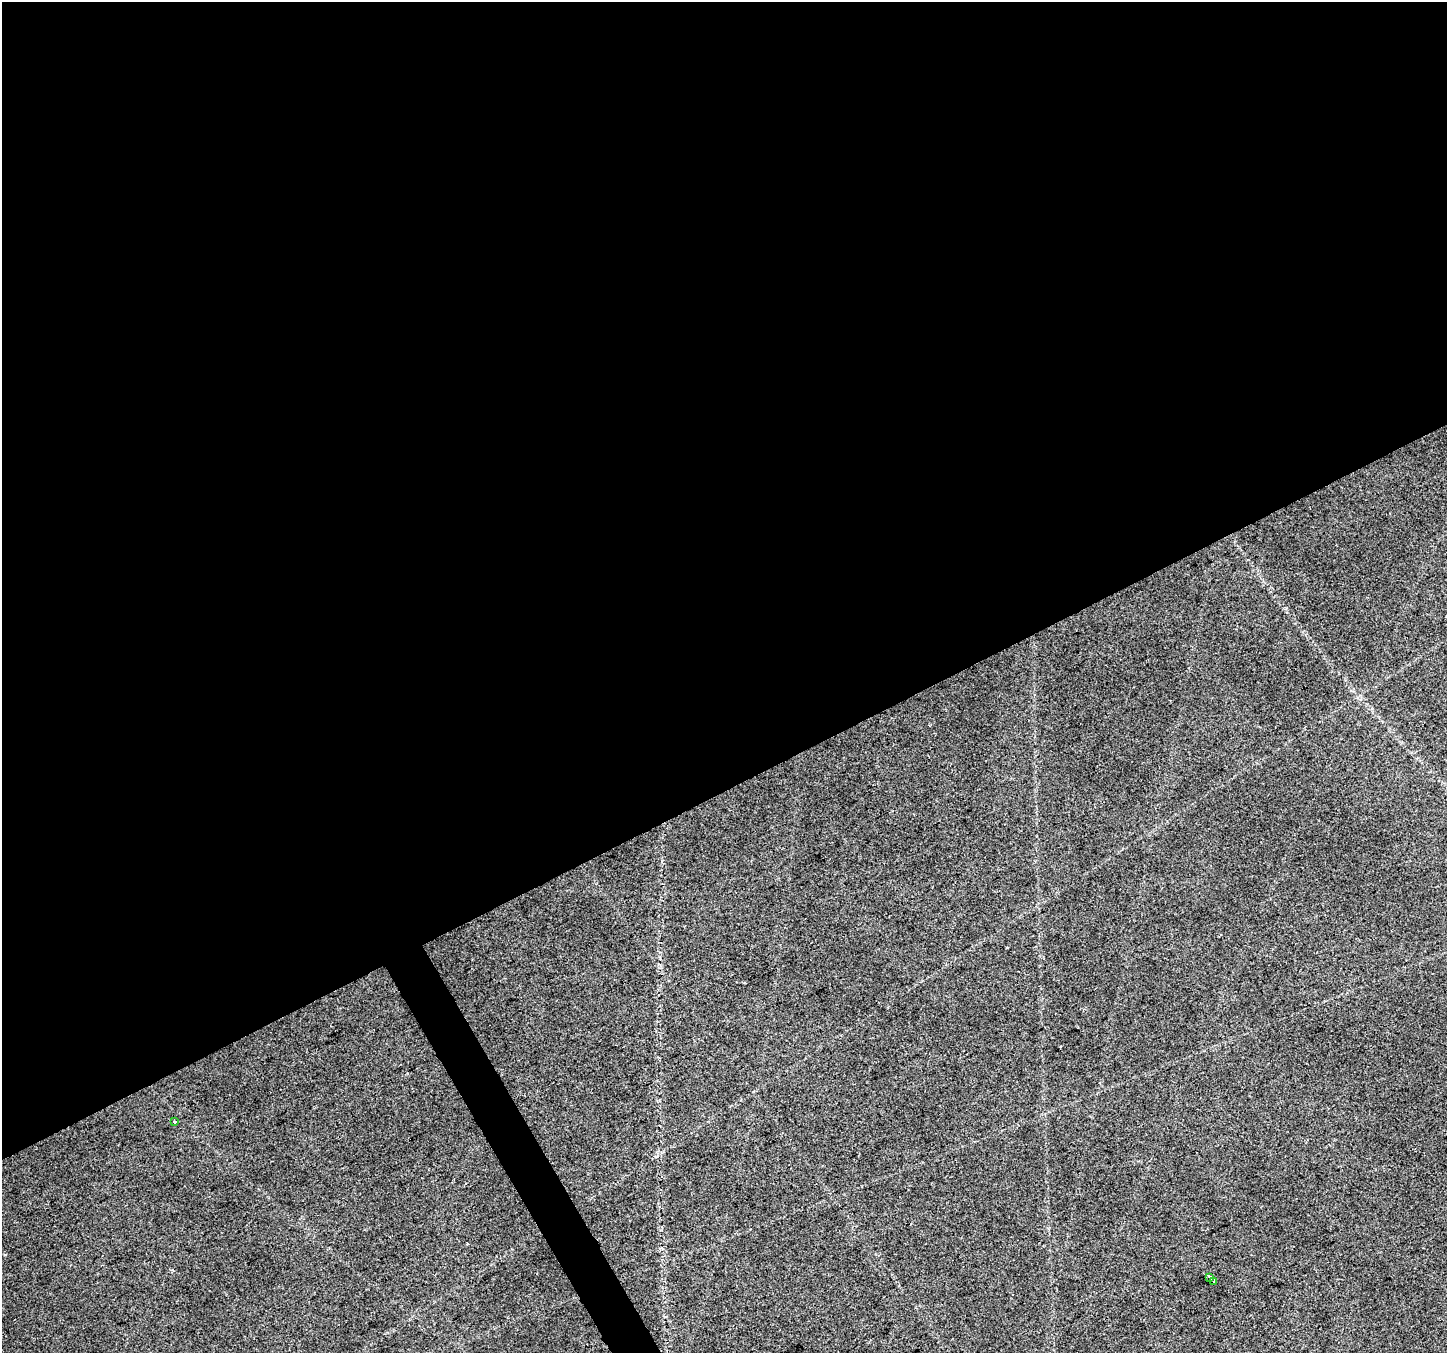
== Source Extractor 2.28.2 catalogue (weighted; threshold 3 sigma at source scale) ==
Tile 2 of 4 x 4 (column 2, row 1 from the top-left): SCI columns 1448-2892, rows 4215-5565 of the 5783 x 5668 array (HDU 1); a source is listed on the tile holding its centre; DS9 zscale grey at full resolution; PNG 1449 x 1355 px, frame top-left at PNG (2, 2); each listed source drawn as its Kron ellipse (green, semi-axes under 4 px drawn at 4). Shown black and unused: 59% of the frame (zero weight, under 2 of 3 exposures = <1% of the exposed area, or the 3 px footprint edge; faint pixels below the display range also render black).
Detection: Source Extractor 2.28.2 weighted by HDU 2 'WHT'; one run over the whole footprint, this tile lists its part. Background 0.0539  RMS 0.0093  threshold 0.0421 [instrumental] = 3 sigma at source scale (4.5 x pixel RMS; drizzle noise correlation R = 1.50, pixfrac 1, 0.0396/0.0396 arcsec/px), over >= 5 px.
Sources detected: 6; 3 cosmic-ray / hot-pixel residue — neither listed nor drawn; the other 3 listed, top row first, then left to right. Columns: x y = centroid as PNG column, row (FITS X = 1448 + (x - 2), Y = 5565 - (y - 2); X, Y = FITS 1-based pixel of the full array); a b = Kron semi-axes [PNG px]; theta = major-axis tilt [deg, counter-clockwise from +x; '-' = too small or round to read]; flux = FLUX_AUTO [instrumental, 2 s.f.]
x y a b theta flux
174 1122 3 3 - 3.9
1210 1277 4 3 - 9.3
1213 1281 3 2 - 1.3